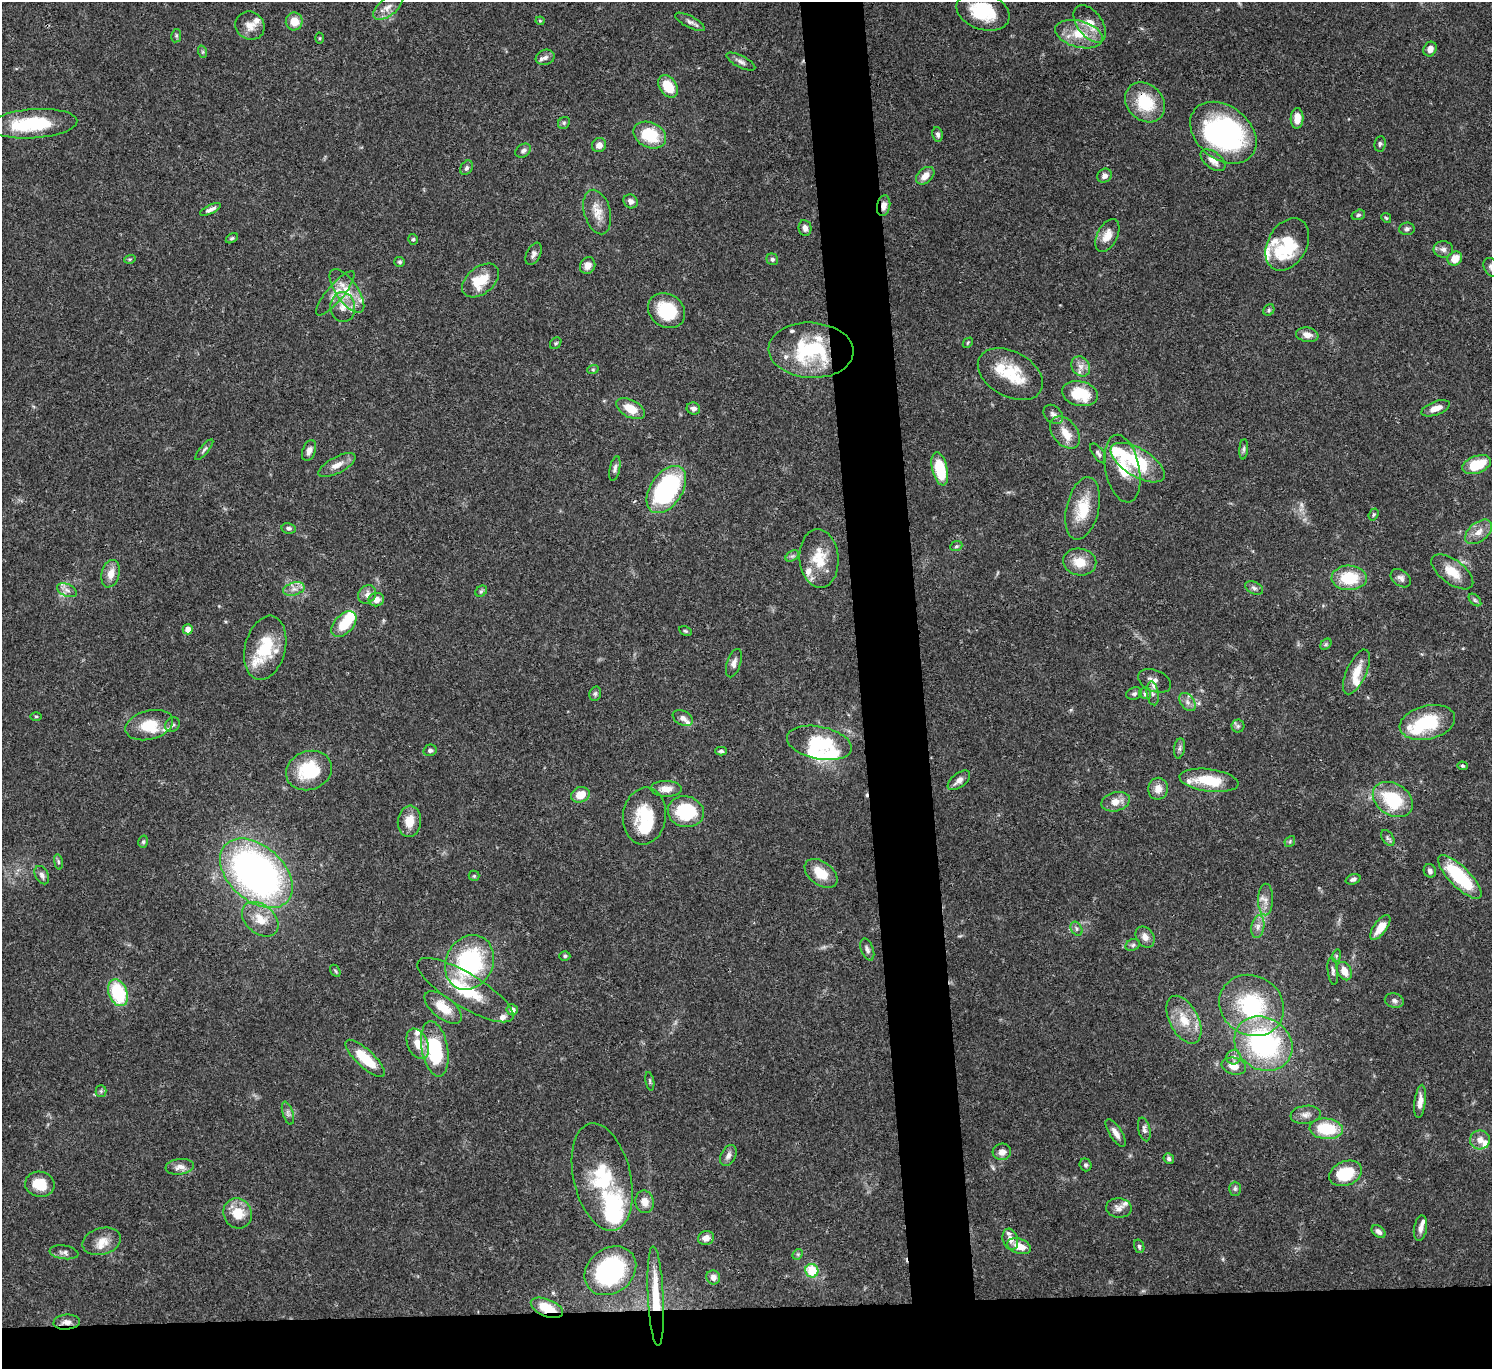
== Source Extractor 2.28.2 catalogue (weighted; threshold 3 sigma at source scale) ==
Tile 8 of 3 x 3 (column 2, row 3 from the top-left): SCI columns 1491-2980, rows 131-1497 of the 4472 x 4452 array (HDU 1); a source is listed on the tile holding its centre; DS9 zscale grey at full resolution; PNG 1494 x 1371 px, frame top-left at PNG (2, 2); each listed source drawn as its Kron ellipse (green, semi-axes under 4 px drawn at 4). Shown black and unused: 9% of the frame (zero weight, under 3 of 4 exposures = <1% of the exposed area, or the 3 px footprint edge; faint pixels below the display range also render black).
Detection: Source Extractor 2.28.2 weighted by HDU 2 'WHT'; one run over the whole footprint, this tile lists its part. Background 0.0546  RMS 0.003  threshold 0.0133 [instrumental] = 3 sigma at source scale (4.5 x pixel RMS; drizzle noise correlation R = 1.50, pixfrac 1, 0.05/0.05 arcsec/px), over >= 5 px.
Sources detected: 243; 8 inside a brighter object's white glare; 1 cosmic-ray / hot-pixel residue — neither listed nor drawn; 27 inside a brighter listed object's ellipse — not listed separately; the other 207 listed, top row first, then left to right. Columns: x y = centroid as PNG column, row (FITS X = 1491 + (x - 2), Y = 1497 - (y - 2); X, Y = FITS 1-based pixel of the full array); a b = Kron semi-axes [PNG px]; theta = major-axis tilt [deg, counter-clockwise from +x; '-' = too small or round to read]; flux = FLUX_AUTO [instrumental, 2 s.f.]
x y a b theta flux
388 7 17 9 38 2.4
983 11 27 18 -18 13
294 21 9 8 - 3.9
540 21 4 4 - 0.33
690 22 16 6 -27 1.3
1090 24 21 12 -53 4.9
250 26 15 13 -35 3.1
1079 34 24 13 -15 7.3
176 36 7 5 79 0.52
319 38 5 3 - 0.3
1430 49 7 6 - 1.7
203 52 6 4 -72 0.43
545 57 9 7 19 1.3
741 62 16 6 -27 1.3
668 86 12 8 -56 7.6
1145 102 22 17 -44 12
1297 118 10 6 88 3
564 123 6 5 - 0.57
33 124 44 14 4 19
1223 133 37 26 -39 68
938 134 7 5 -81 0.79
650 135 17 12 -25 12
1380 144 8 5 82 0.66
599 145 7 7 - 1.8
523 151 8 6 33 0.9
1213 160 14 8 -38 2.7
466 168 7 5 58 0.8
925 176 10 7 42 2.5
1104 176 7 6 - 1.4
631 201 7 6 - 1.3
884 206 10 6 80 1.9
211 209 11 4 24 1.3
597 212 23 13 -74 4.2
1358 215 7 5 15 0.58
1386 218 5 4 - 0.39
805 228 8 6 -81 1.4
1407 229 8 6 6 0.77
1107 235 18 10 63 3.4
232 238 7 4 29 0.5
413 239 5 4 - 0.46
1287 244 28 19 60 16
1443 249 10 8 -1 1.3
534 254 12 7 64 1.3
1455 258 8 6 34 3.9
130 259 6 3 17 0.36
772 259 6 5 - 0.69
400 262 5 5 - 0.56
588 266 9 7 65 2
1491 267 10 7 -61 1.2
481 280 21 13 39 7.5
347 291 25 11 -55 6.2
335 293 28 8 50 3.9
343 307 15 12 -84 3.7
1269 310 6 5 - 0.49
667 311 19 16 -36 13
1307 335 11 7 -10 2
556 343 6 5 - 0.48
968 343 6 3 46 0.33
811 350 42 27 -3 27
1081 366 10 8 -55 2
593 369 6 4 19 0.38
1010 374 35 22 -29 12
1080 394 18 12 -12 11
1436 408 15 6 19 2.6
631 409 15 8 -28 5.4
693 409 7 6 - 1
1053 414 11 8 -44 1.4
1065 433 18 12 -51 4.1
1244 449 10 4 85 0.71
204 450 13 4 50 0.72
309 450 11 6 68 1.6
1098 453 11 5 -54 0.87
1138 463 30 14 -31 16
337 465 20 8 28 2.7
1476 465 15 8 20 9.4
615 468 13 5 78 1
940 469 17 7 -76 12
1122 469 34 17 -79 8.9
666 490 26 16 56 48
1083 508 32 16 77 9.8
1374 514 6 4 71 0.47
289 528 7 5 -12 0.77
1479 532 16 9 39 2.9
956 546 6 4 22 0.52
792 556 7 4 33 0.65
819 558 29 19 -85 8.7
1080 562 17 13 -10 5.3
1452 572 24 12 -37 5.5
111 574 14 9 76 2.9
1349 578 17 12 -2 11
1401 578 11 8 -38 1.4
1254 588 9 6 -24 0.89
294 589 11 6 15 1.7
67 590 10 6 -22 1.3
481 591 6 5 - 0.46
367 594 10 8 47 1.5
376 600 8 6 8 2
1475 600 7 4 -45 0.59
344 624 15 9 46 7.2
188 629 5 5 - 2.6
685 631 7 4 -25 0.47
1326 644 6 4 46 0.5
265 648 32 20 76 12
734 663 15 7 72 1.6
1357 672 24 10 66 4.9
1155 681 17 10 -23 2.2
1153 693 12 6 -83 1.3
595 694 7 5 75 0.66
1134 694 8 6 20 0.74
1145 694 6 5 - 0.91
1187 702 10 6 -54 1.3
36 716 5 3 - 0.33
683 718 11 7 -26 1.4
1427 722 28 17 13 15
149 725 24 14 14 7.8
172 725 8 7 - 0.92
1238 726 6 6 - 0.68
819 743 33 16 -12 14
1179 748 10 5 80 0.89
430 750 7 5 13 0.7
721 751 6 4 -1 0.57
1462 766 5 4 - 0.44
309 770 23 19 20 14
959 780 13 7 38 1.8
1209 780 30 11 -7 10
666 789 15 8 -1 3
1158 789 11 9 79 2.7
580 795 9 7 19 4
1393 799 22 15 -33 16
1116 802 14 9 14 3.4
686 812 18 15 -13 16
644 816 28 21 82 11
409 821 16 11 84 4.3
1388 838 9 5 -56 0.74
1290 841 6 4 48 0.45
143 842 6 5 - 0.5
58 862 8 4 -81 0.5
1430 871 7 6 - 1.1
256 873 42 27 -42 130
821 873 18 11 -36 6.5
42 875 10 6 -61 1.1
474 876 5 5 - 0.37
1460 877 29 10 -45 21
1353 879 8 5 19 0.85
1265 900 16 7 89 2.2
260 919 20 14 -40 5.6
1258 927 11 6 79 1.6
1380 927 14 6 54 4.2
1076 929 7 5 -59 0.68
1145 937 11 8 -55 2
1133 945 7 5 22 0.67
867 950 11 6 -69 1.1
565 956 5 4 - 0.52
1336 956 6 4 72 0.42
469 962 28 23 63 36
335 971 6 4 -59 0.43
1333 971 14 5 -83 0.97
1344 971 10 7 -62 3.5
465 990 55 16 -31 16
118 993 14 9 -69 19
1394 1001 9 7 -13 1
1252 1005 33 29 -31 26
443 1007 22 11 -39 6.4
512 1010 5 5 - 1.6
1184 1020 26 14 -62 6.8
418 1044 16 10 -66 4
1263 1044 30 26 -34 46
435 1049 28 13 -79 24
1234 1057 7 7 - 1
365 1058 25 9 -43 9
1234 1066 12 8 -14 2.8
650 1081 9 3 -79 0.44
101 1091 5 5 - 0.53
1420 1101 17 5 83 2.3
288 1113 12 5 -73 0.95
1306 1115 15 9 7 1.9
1144 1129 12 6 -76 1.1
1326 1129 17 10 -5 13
1116 1133 16 6 -57 2
1480 1140 10 9 - 2.3
1002 1152 9 8 - 2
728 1155 11 7 62 1.4
1169 1159 5 5 - 0.65
1086 1165 6 6 - 0.64
180 1167 14 8 7 2.1
1346 1173 17 12 22 11
602 1177 55 28 -77 22
40 1184 15 12 -11 6.8
1235 1189 7 6 - 0.67
645 1202 11 9 -80 2.9
1119 1208 13 9 -4 1.9
238 1213 15 14 - 6.4
1420 1228 13 6 80 1.6
1379 1232 8 5 -39 1.1
706 1238 8 7 - 1.8
1010 1239 11 7 -72 2.2
102 1241 19 13 16 4
1019 1246 12 7 -18 3.9
1139 1246 7 5 -74 0.6
64 1252 14 6 -9 1.3
798 1254 6 4 44 0.42
610 1271 28 22 37 44
812 1271 7 6 - 8.7
713 1277 7 6 - 1.6
656 1296 50 8 -87 11
547 1308 17 8 -22 7
67 1322 13 7 5 1.8
Overlapping masked pixels (flux is a lower limit): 5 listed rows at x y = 1145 102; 884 206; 656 1296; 547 1308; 67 1322
Isophote crosses this tile's border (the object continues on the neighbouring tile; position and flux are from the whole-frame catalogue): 1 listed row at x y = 1491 267